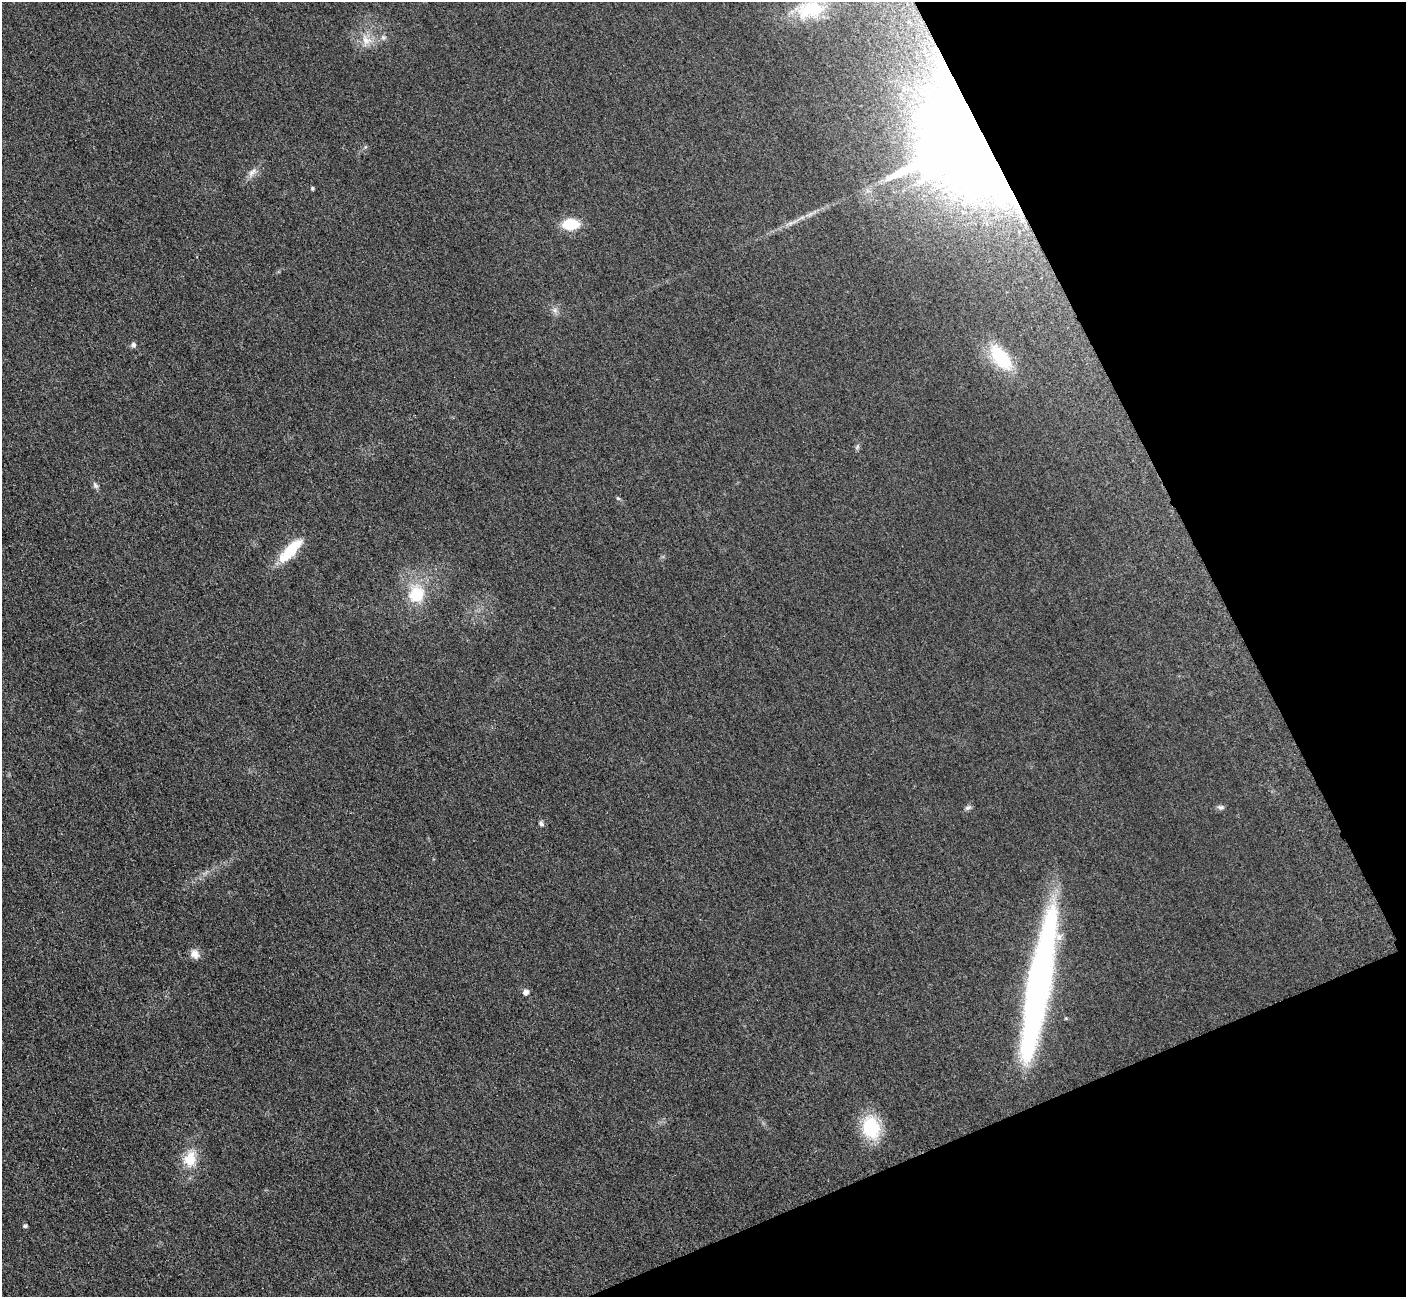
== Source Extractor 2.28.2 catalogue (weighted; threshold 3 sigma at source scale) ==
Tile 12 of 4 x 4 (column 4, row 3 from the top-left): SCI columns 4280-5683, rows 1489-2783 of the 5705 x 5671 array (HDU 1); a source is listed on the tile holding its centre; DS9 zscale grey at full resolution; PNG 1408 x 1299 px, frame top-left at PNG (2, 2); no overlay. Shown black and unused: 21% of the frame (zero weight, under 3 of 5 exposures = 4% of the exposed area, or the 3 px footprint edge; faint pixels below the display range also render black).
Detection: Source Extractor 2.28.2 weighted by HDU 2 'WHT'; one run over the whole footprint, this tile lists its part. Background 0.0196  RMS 0.0051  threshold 0.0227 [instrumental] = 3 sigma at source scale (4.5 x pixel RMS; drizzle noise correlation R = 1.50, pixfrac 1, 0.05/0.05 arcsec/px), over >= 5 px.
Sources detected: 23; all 23 listed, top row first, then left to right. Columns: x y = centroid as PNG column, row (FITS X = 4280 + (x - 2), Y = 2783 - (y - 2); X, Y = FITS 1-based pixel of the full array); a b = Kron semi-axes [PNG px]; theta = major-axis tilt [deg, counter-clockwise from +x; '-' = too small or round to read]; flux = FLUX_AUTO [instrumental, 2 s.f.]
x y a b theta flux
810 9 36 20 8 19
383 37 7 6 - 1.2
366 40 12 11 - 4.9
976 147 65 46 -18 2100
252 172 15 6 49 2.8
312 188 4 4 - 0.77
571 224 15 10 2 14
555 310 7 5 -90 1.3
133 345 8 7 - 1.3
1001 357 31 15 -52 25
95 485 10 6 -64 1.4
618 498 6 4 -19 0.59
290 550 38 12 47 16
416 594 16 14 59 17
1221 807 9 6 -3 1.3
968 808 8 6 40 1.2
541 824 7 5 -55 1.1
195 954 13 9 -56 3.5
1039 985 134 19 80 230
525 992 6 5 - 2.4
871 1127 22 17 -73 26
190 1159 21 16 74 10
25 1226 5 4 - 0.84
Overlapping masked pixels (flux is a lower limit): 1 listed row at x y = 976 147